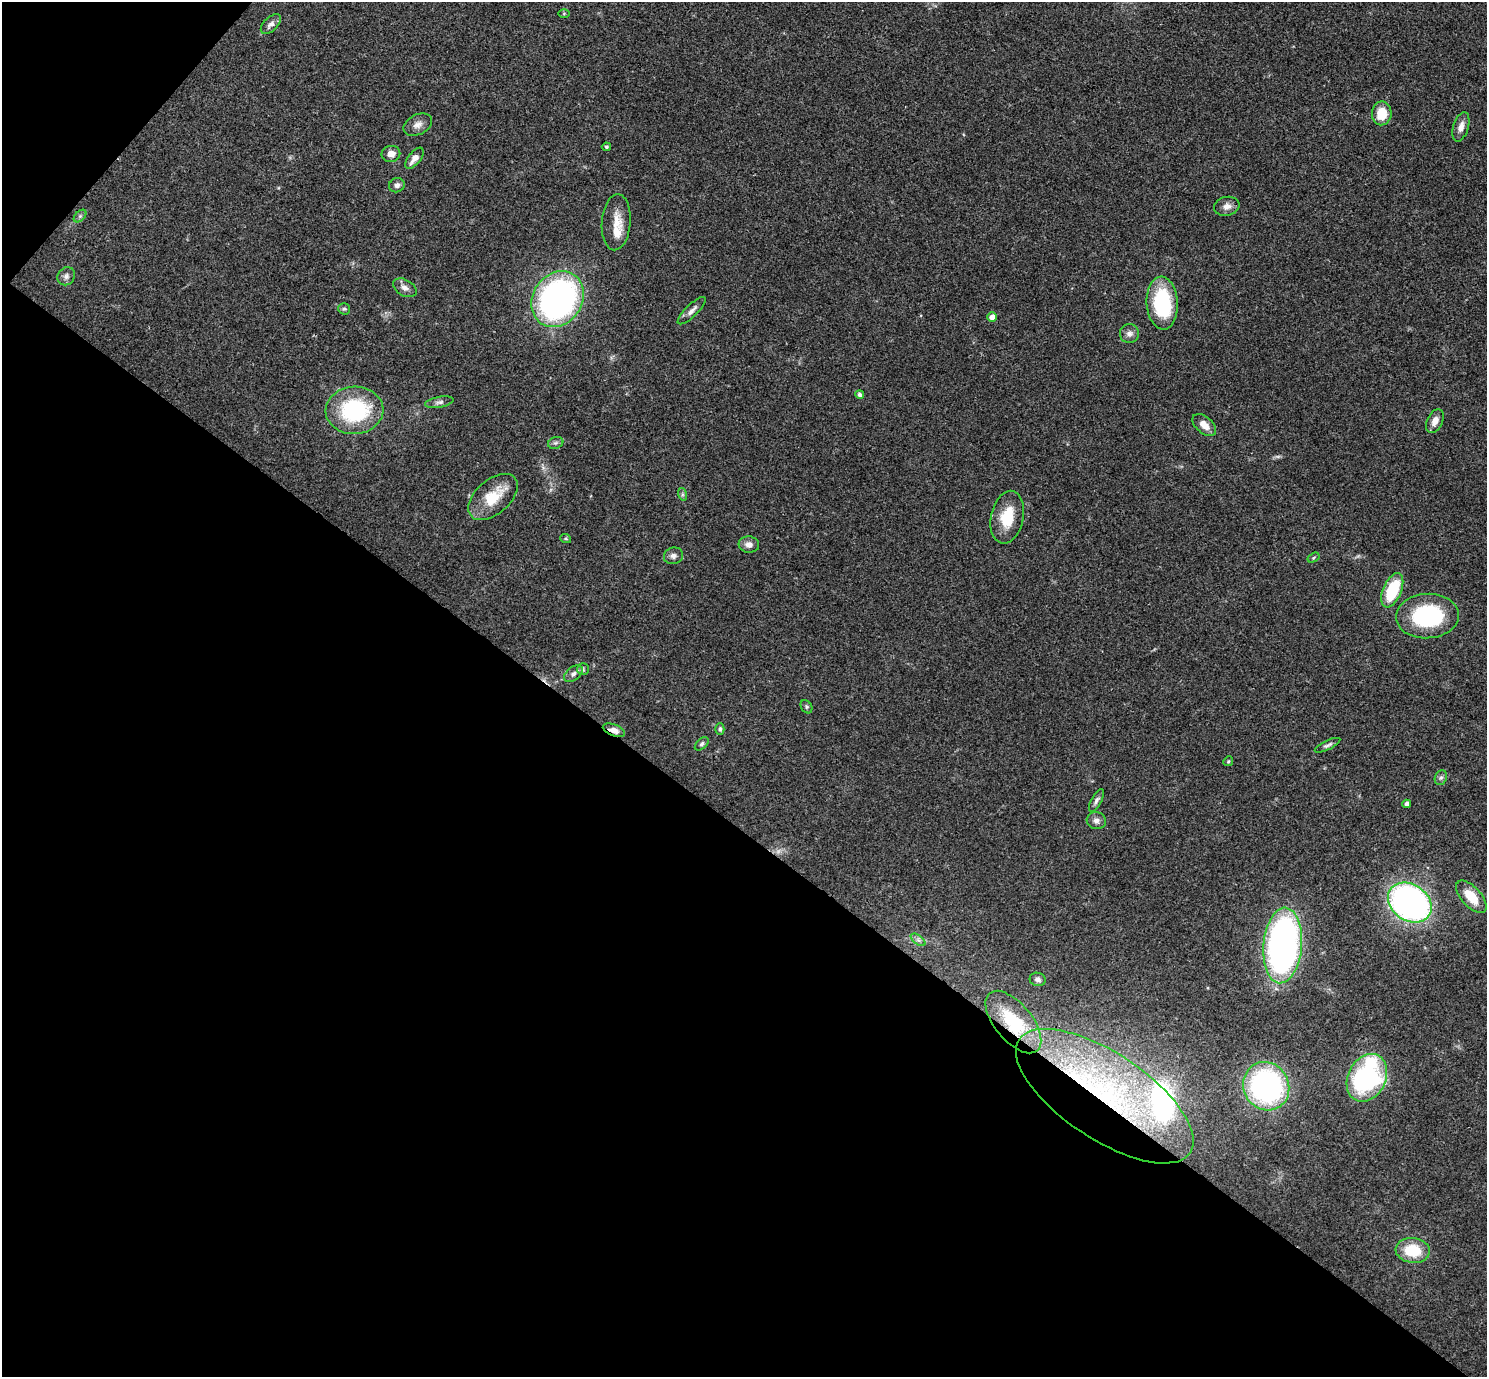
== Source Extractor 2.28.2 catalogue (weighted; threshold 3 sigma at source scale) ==
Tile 9 of 4 x 4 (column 1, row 3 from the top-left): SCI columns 3-1487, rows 1528-2902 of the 5943 x 5946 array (HDU 1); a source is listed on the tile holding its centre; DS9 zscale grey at full resolution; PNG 1489 x 1379 px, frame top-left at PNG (2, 2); each listed source drawn as its Kron ellipse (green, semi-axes under 4 px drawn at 4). Shown black and unused: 41% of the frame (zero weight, under 3 of 4 exposures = <1% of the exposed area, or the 3 px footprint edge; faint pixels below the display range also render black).
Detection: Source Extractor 2.28.2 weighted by HDU 2 'WHT'; one run over the whole footprint, this tile lists its part. Background 0.0766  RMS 0.0062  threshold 0.0279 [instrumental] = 3 sigma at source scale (4.5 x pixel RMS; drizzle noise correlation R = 1.50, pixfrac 1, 0.05/0.05 arcsec/px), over >= 5 px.
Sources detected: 60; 1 too faint to see at this stretch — neither listed nor drawn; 2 inside a brighter listed object's ellipse — not listed separately; the other 57 listed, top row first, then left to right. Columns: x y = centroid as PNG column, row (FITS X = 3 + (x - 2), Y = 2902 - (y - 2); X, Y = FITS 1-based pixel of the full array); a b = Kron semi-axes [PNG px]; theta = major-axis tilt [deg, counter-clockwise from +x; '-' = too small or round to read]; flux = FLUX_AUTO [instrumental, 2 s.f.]
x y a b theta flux
564 14 6 4 1 0.7
271 24 12 7 44 3
1382 113 12 10 87 13
418 125 15 10 27 4.2
1461 127 15 7 73 4.5
606 147 4 3 - 0.8
391 154 9 8 - 4.3
414 158 12 6 52 4.6
397 185 8 7 - 2.4
1227 206 13 9 13 3.8
80 216 7 4 45 1.4
616 222 28 14 86 11
66 276 9 8 - 2.5
405 288 13 8 -30 3.5
558 299 29 24 55 200
1162 303 26 15 -86 47
344 309 6 5 - 1.1
692 311 18 6 44 3.3
992 317 5 4 - 5.3
1129 334 9 9 - 2.9
860 394 4 4 - 1.9
439 402 14 5 10 2.1
355 410 29 23 3 60
1435 421 12 7 64 4.5
1204 425 14 8 -41 6.4
556 443 8 6 20 1.4
682 494 6 4 -72 1.2
493 497 29 17 41 19
1007 517 26 16 78 18
566 539 5 3 - 0.72
749 544 10 8 -6 3.6
673 556 9 8 - 2.6
1313 558 6 4 33 0.79
1392 590 18 9 67 30
1427 616 31 22 3 61
583 669 6 6 - 1.3
573 674 11 6 38 2.5
806 707 7 5 -57 1.1
720 729 6 4 -90 1.3
614 730 11 5 -21 4.5
702 744 8 5 45 1.4
1328 745 14 4 26 1.9
1228 761 5 4 - 0.82
1441 778 8 6 67 1.6
1096 801 12 5 60 2
1407 804 4 4 - 2.6
1096 821 9 8 - 2.9
1471 897 20 9 -48 14
1410 903 23 18 -35 250
918 940 8 4 -37 1.8
1283 945 38 19 85 240
1038 979 8 6 -16 2
1013 1022 37 18 -50 30
1367 1078 25 19 63 110
1266 1086 24 22 -61 140
1105 1096 103 43 -34 180
1413 1250 17 12 -7 20
Overlapping masked pixels (flux is a lower limit): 3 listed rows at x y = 614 730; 1013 1022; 1105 1096